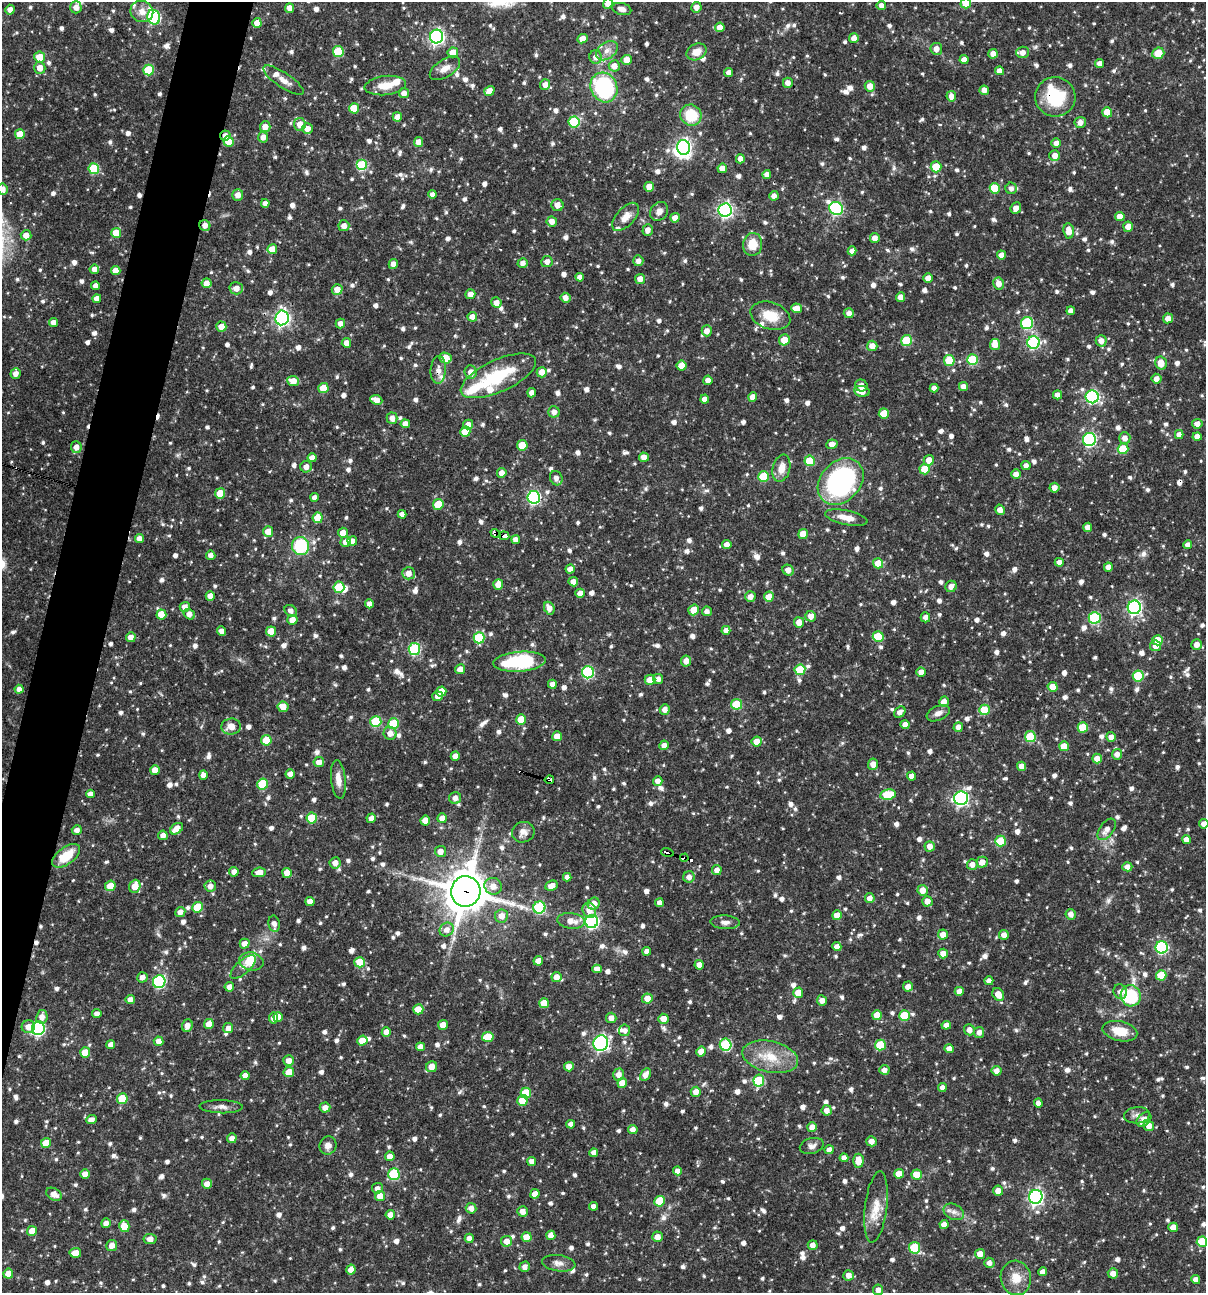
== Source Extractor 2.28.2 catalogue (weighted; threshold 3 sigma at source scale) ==
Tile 7 of 4 x 4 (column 3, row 2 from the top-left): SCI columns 2657-3860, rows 2584-3874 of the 5187 x 5168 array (HDU 1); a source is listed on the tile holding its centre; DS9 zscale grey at full resolution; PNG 1208 x 1295 px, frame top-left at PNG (2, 2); each listed source drawn as its Kron ellipse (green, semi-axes under 4 px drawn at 4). Shown black and unused: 4% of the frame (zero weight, under 3 of 4 exposures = <1% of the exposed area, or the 3 px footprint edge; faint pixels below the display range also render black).
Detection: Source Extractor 2.28.2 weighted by HDU 2 'WHT'; one run over the whole footprint, this tile lists its part. Background 0.0728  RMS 0.0036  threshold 0.016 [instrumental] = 3 sigma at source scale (4.5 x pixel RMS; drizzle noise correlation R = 1.50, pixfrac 1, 0.05/0.05 arcsec/px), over >= 5 px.
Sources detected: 1221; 2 inside a brighter object's white glare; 4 cosmic-ray / hot-pixel residue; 1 long thin detection or spike segment (spike, bleed or trail) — neither listed nor drawn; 21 inside a brighter listed object's ellipse — not listed separately; of the other 1193, all 500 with FLUX_AUTO >= 1.8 (the completeness limit of this list) listed and drawn (693 fainter detections not listed), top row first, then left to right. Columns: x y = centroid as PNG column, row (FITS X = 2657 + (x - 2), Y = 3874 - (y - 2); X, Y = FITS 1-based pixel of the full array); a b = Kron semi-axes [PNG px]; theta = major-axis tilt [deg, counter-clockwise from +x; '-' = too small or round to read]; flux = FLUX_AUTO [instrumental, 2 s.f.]
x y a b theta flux
966 3 5 5 - 9.1
608 4 5 4 - 2.6
881 5 5 4 - 2.1
76 7 6 5 - 2.1
696 7 5 5 - 2.2
290 8 5 4 - 2.6
622 9 10 6 -13 1.8
10 10 5 4 - 2.4
142 11 12 10 -29 3.3
154 17 7 6 - 44
257 23 5 4 - 3.5
720 27 5 4 - 3.6
436 37 7 6 - 87
854 38 5 4 - 2.5
582 39 5 4 - 3
936 49 6 6 - 2.6
607 51 12 8 35 2.6
338 52 5 5 - 15
453 52 5 5 - 4.4
697 52 10 8 26 4
1023 52 6 6 - 2.6
1158 53 6 5 - 8
993 54 5 4 - 2.6
40 57 5 5 - 6.6
596 57 6 6 - 2.3
627 60 5 5 - 3.7
964 60 4 4 - 2.7
1100 63 4 4 - 2.2
614 66 5 5 - 2.9
40 68 6 5 - 3
445 68 17 9 32 3.5
149 70 5 5 - 15
999 71 4 4 - 2.2
729 73 4 4 - 2.1
283 80 24 7 -34 3.3
788 83 5 5 - 2.2
385 85 21 9 7 5.7
545 85 5 5 - 2.4
870 86 5 5 - 3.3
604 87 15 13 -64 39
984 90 5 4 - 2.6
489 91 5 4 - 2.9
404 93 5 5 - 2.4
951 96 5 5 - 2.3
1055 97 20 19 - 18
354 108 5 5 - 8.7
1107 112 5 5 - 6.7
691 115 11 10 - 12
397 117 5 4 - 2.2
574 122 5 5 - 22
1080 123 5 5 - 2.3
300 124 6 6 - 3.7
265 127 5 5 - 2.9
307 129 5 5 - 3.1
20 134 5 5 - 5
225 136 5 5 - 2
263 137 5 5 - 2.4
229 141 5 5 - 6.7
419 142 5 4 - 3.3
1056 143 5 4 - 2.3
683 147 7 6 - 120
1055 155 5 5 - 2.8
740 159 5 4 - 2.1
362 165 5 5 - 24
936 167 5 5 - 7.8
722 168 5 4 - 2.6
94 169 5 5 - 19
767 174 4 4 - 2.1
649 187 5 4 - 3.6
995 188 5 5 - 11
1011 188 5 5 - 1.8
3 189 5 5 - 2.3
433 194 4 4 - 1.9
238 195 6 5 - 2.7
774 196 4 4 - 1.9
265 203 4 4 - 2
557 205 6 6 - 2.7
1016 208 6 5 - 2.6
836 209 7 6 - 48
725 210 7 6 - 90
659 211 10 8 53 2.3
626 217 17 9 47 3.7
1120 217 5 4 - 3.7
675 218 5 4 - 3.3
552 221 5 5 - 2.8
205 225 5 5 - 2.4
344 226 5 5 - 2.5
1128 227 5 5 - 3.6
648 230 6 5 - 2
1069 231 8 5 -84 4.4
116 233 5 5 - 5.9
26 235 5 5 - 3.2
875 238 5 5 - 2.7
753 244 11 9 82 7
272 249 5 5 - 5.9
852 251 4 4 - 2
1001 255 4 4 - 2.4
638 261 5 5 - 1.9
547 262 5 5 - 2.3
523 263 5 5 - 2
393 264 5 4 - 2.2
94 269 5 4 - 2.3
116 270 5 4 - 3.5
580 277 4 4 - 2.2
928 278 5 4 - 2.7
640 279 5 5 - 2.9
206 283 5 5 - 3.1
999 284 6 5 - 2.9
95 286 4 4 - 2.2
236 288 6 6 - 3
337 289 5 5 - 3.1
470 294 5 5 - 2.4
901 297 5 4 - 2.6
565 298 5 5 - 2.3
97 299 4 4 - 2.7
496 303 5 5 - 2.5
797 308 5 4 - 3.7
1071 311 4 4 - 2
849 313 5 5 - 2
770 316 20 13 -18 8.1
472 317 5 4 - 2.5
282 318 7 6 - 100
1168 318 5 5 - 3
53 322 4 4 - 2.1
1027 323 6 6 - 29
340 324 5 4 - 2.2
221 327 5 5 - 3.7
707 331 5 5 - 2.7
784 340 6 5 - 5
906 341 5 5 - 15
1101 341 5 5 - 2.6
1033 342 6 6 - 44
346 343 5 5 - 2.7
995 345 5 5 - 3.3
872 346 5 5 - 3.4
445 358 6 5 - 7.7
949 360 5 5 - 13
972 360 5 5 - 18
1161 363 6 5 - 5.5
681 366 5 5 - 5.2
438 370 14 7 86 2.6
471 372 7 6 - 2.7
542 372 5 5 - 2.7
16 374 5 5 - 2.3
498 376 41 16 24 21
1157 379 5 5 - 2.4
708 380 4 4 - 2.2
293 381 6 5 - 4.2
861 386 6 6 - 2
963 387 4 4 - 2.4
323 388 5 5 - 7.9
934 388 4 4 - 2.1
862 391 8 5 -9 4.6
531 393 5 4 - 1.8
1057 395 4 4 - 2.1
753 397 5 4 - 3.9
1092 397 6 6 - 56
705 399 4 4 - 2.5
376 400 6 4 -24 3.2
554 412 6 5 - 2.3
884 414 5 5 - 7.8
392 418 5 5 - 2.5
405 424 4 4 - 2.7
1197 424 5 5 - 2.1
468 425 5 5 - 2.4
465 432 5 5 - 7.2
1179 434 4 4 - 2
1197 437 4 4 - 2.5
1125 438 6 5 - 2.3
1089 439 6 6 - 54
832 444 6 4 8 2.6
522 445 5 5 - 9
76 447 6 5 - 2.5
1123 449 5 5 - 12
644 457 5 4 - 2.6
312 458 4 4 - 2.3
929 460 5 5 - 3.7
810 461 5 5 - 12
1026 465 4 4 - 2
306 467 6 5 - 2.3
781 468 14 8 76 4.2
925 469 5 5 - 7.2
502 473 5 4 - 2.6
1016 474 5 4 - 2.3
763 477 5 5 - 13
556 478 7 6 - 2
841 482 26 20 47 69
1054 488 5 5 - 2.4
220 493 5 5 - 7.7
315 497 4 4 - 1.8
534 497 6 6 - 62
438 504 5 5 - 7.7
1000 510 5 5 - 2.6
402 514 4 4 - 2.1
318 518 5 5 - 7.1
846 518 21 7 -12 4.3
1088 527 5 4 - 2.8
268 532 5 5 - 5.6
343 533 5 5 - 3.1
495 534 5 3 - 2.4
803 534 5 5 - 5.4
504 536 5 3 - 3.9
139 538 4 4 - 2.4
516 539 4 4 - 2.2
352 541 5 4 - 2.5
346 542 5 5 - 3.1
727 545 4 4 - 2.5
1188 545 4 4 - 2.1
301 546 9 8 - 21
211 555 5 4 - 1.9
1059 562 4 4 - 2.2
878 563 5 5 - 6.2
1108 567 4 4 - 2.5
570 569 4 4 - 2.8
788 570 6 5 - 2.5
408 573 6 6 - 3
573 582 5 4 - 2.2
498 584 5 5 - 3.4
951 586 6 5 - 2.1
339 587 5 5 - 10
580 593 5 4 - 2.7
210 596 4 4 - 2.7
750 596 5 5 - 2.6
769 597 5 5 - 4.5
369 604 4 4 - 2.2
185 607 5 5 - 2.3
1134 607 7 6 - 87
549 608 7 5 -64 2.6
694 610 5 5 - 5.1
291 611 6 5 - 1.9
707 611 5 5 - 1.9
161 614 5 5 - 6.9
189 614 6 5 - 2.5
811 616 5 5 - 2.5
925 617 5 5 - 1.9
1095 618 6 6 - 26
292 620 5 5 - 3.2
799 622 5 5 - 3.5
726 630 4 4 - 2
221 631 5 4 - 2.3
271 631 5 5 - 6.9
878 636 5 5 - 11
131 637 5 5 - 2.6
479 638 6 5 - 18
1158 640 5 5 - 6.9
1197 645 5 5 - 2.5
1156 646 5 5 - 2.5
414 649 6 5 - 34
686 661 5 5 - 2.5
519 662 26 10 4 30
460 669 5 5 - 3
800 670 5 5 - 11
588 672 6 6 - 36
921 672 4 4 - 2.8
1138 676 5 5 - 16
658 679 5 5 - 1.8
650 680 5 5 - 4.1
552 684 4 4 - 2.3
1053 687 5 5 - 4.4
19 689 4 4 - 2.4
441 691 5 5 - 6.2
438 696 5 5 - 2.1
944 702 5 4 - 2.6
736 704 5 5 - 15
283 707 5 5 - 3.8
665 709 5 5 - 2.5
984 710 5 5 - 11
900 712 6 5 - 2
938 713 12 7 23 2.1
521 720 5 5 - 6.1
376 722 5 5 - 19
394 724 5 5 - 16
905 725 4 4 - 2.6
231 726 10 8 6 3.3
958 727 5 5 - 2.6
1083 727 5 5 - 8.7
390 733 6 6 - 2.7
557 736 5 5 - 4.3
1030 737 5 5 - 16
1111 737 5 5 - 2.3
266 740 5 5 - 8.9
757 742 5 5 - 5.3
664 745 5 4 - 2.2
1064 746 5 5 - 5.1
1117 754 5 5 - 2.2
455 756 5 4 - 2.4
1097 759 5 5 - 3.1
319 762 5 5 - 2.7
873 764 6 5 - 2.9
1022 766 5 4 - 2.7
155 770 5 5 - 4.3
290 774 4 4 - 2.5
203 775 4 4 - 2
912 776 4 4 - 2.4
338 779 19 7 -84 3.8
549 780 5 4 - 2.7
658 781 5 4 - 2.2
263 784 5 5 - 18
90 794 4 4 - 2
888 795 8 5 9 12
455 798 6 6 - 2.4
961 798 7 7 - 78
312 818 5 5 - 12
371 818 5 4 - 2.1
442 818 5 5 - 2.6
425 820 5 5 - 5
1204 824 5 4 - 2.3
177 829 7 5 37 4.6
1107 829 12 7 54 2.6
77 830 5 4 - 1.9
523 832 11 10 - 2.2
163 835 5 4 - 2.5
1187 839 4 4 - 2.4
1001 841 5 5 - 13
930 846 5 5 - 2.9
440 851 5 5 - 3
667 852 6 3 -15 46
66 856 16 8 36 9.8
684 858 4 3 - 27
982 862 5 5 - 3
335 863 5 5 - 2.7
972 864 5 5 - 2.3
1127 867 5 4 - 2.3
717 870 5 5 - 2.4
234 872 5 4 - 2.1
259 872 7 5 6 2.7
287 873 5 5 - 3.2
567 877 4 4 - 2.1
689 877 6 5 - 1.9
110 886 5 5 - 4.5
135 886 6 5 - 4.8
210 886 6 5 - 2.3
493 886 9 8 - 3
551 886 6 4 25 2.9
923 890 5 5 - 3.6
466 891 15 14 - 1100
870 898 5 5 - 2.3
310 901 4 4 - 2.4
927 901 5 5 - 2.8
659 903 4 4 - 2
594 904 6 5 - 3.6
198 907 5 5 - 11
539 907 6 6 - 28
589 910 8 6 -65 3.2
180 912 5 5 - 2.3
1071 914 5 5 - 2.2
837 915 5 5 - 3.6
501 916 6 6 - 3.2
571 921 14 8 -7 3.8
592 921 6 6 - 67
725 922 14 7 -3 1.9
274 924 8 5 -80 2.1
447 930 7 6 - 2.5
943 935 5 5 - 3.7
1004 935 5 5 - 2.2
245 944 5 5 - 2.6
837 947 4 4 - 2.6
1162 947 6 6 - 43
647 951 4 4 - 1.9
943 954 5 5 - 3.3
251 961 12 9 -13 6.2
538 961 5 4 - 3.6
360 962 5 5 - 8.5
699 965 5 4 - 2.6
243 967 16 6 42 1.8
597 969 5 4 - 2.4
1161 975 5 5 - 9.9
142 977 5 5 - 2
556 977 5 5 - 3.1
989 981 4 4 - 1.9
159 982 6 6 - 41
229 987 5 4 - 2.3
908 987 5 5 - 2.2
959 991 4 4 - 2.9
1120 992 7 6 - 2
798 993 5 5 - 4.6
998 994 7 5 -60 4.4
1131 996 11 10 - 25
647 998 5 5 - 3.7
130 999 5 4 - 2.1
822 1000 5 5 - 2.3
544 1003 5 5 - 5.1
418 1009 5 5 - 6.1
97 1014 4 4 - 2.1
877 1015 5 5 - 6.7
904 1016 5 5 - 13
42 1017 7 5 82 2.7
278 1017 5 4 - 3.2
274 1018 5 4 - 2.5
611 1018 5 5 - 2.4
663 1019 5 5 - 3.7
209 1024 5 4 - 3.7
443 1025 5 4 - 4.4
946 1025 4 4 - 2.4
187 1026 6 5 - 2.9
28 1027 6 6 - 3.1
38 1028 7 6 - 52
228 1028 5 5 - 2.3
625 1030 6 5 - 1.8
969 1030 5 5 - 2.4
1120 1031 18 9 -13 7.7
386 1032 5 4 - 2.9
979 1032 5 5 - 2
488 1037 6 5 - 9.1
159 1041 5 5 - 2.5
362 1041 5 5 - 4.4
601 1043 8 7 - 82
111 1045 4 4 - 2.1
726 1045 6 5 - 28
880 1045 5 5 - 11
420 1047 4 4 - 2.2
949 1049 5 4 - 2.8
701 1052 5 5 - 4.8
85 1053 5 5 - 6.4
770 1057 28 15 -12 10
289 1061 5 5 - 2.8
431 1067 5 5 - 4
569 1067 5 4 - 2.7
884 1070 5 4 - 2.3
997 1071 5 5 - 2.4
289 1072 5 5 - 5.2
245 1075 4 4 - 2.2
619 1075 6 5 - 2.8
645 1075 7 5 59 2.6
759 1080 6 5 - 18
622 1083 5 4 - 3.9
942 1088 4 4 - 2.2
696 1092 5 5 - 2.7
526 1093 5 5 - 12
122 1099 5 5 - 12
522 1100 5 5 - 6.9
1038 1103 4 4 - 2.2
221 1107 21 6 -1 2.2
325 1108 5 5 - 2.4
827 1110 5 5 - 2.5
1137 1115 13 8 5 2
1144 1119 8 6 42 3.1
92 1120 5 4 - 2
571 1124 4 4 - 2
1149 1126 5 5 - 2.7
812 1127 5 4 - 2.6
633 1129 5 4 - 2.2
232 1138 5 5 - 2.2
871 1141 5 5 - 2.3
46 1143 5 5 - 7.5
328 1145 9 8 - 2.3
812 1146 12 8 15 1.9
829 1150 4 4 - 2.5
594 1153 4 4 - 2.2
390 1156 5 4 - 2.3
844 1158 4 4 - 2.2
532 1161 4 4 - 2.2
858 1161 7 5 88 4.8
677 1171 4 4 - 2.2
85 1174 5 4 - 2.4
394 1174 6 5 - 25
899 1174 5 4 - 4.2
917 1175 5 5 - 7.2
207 1184 5 5 - 2.4
377 1188 5 5 - 1.9
998 1191 5 5 - 2.5
54 1194 8 6 -28 3.1
535 1194 5 4 - 3.5
380 1196 5 5 - 3.7
1036 1197 7 6 - 99
660 1201 5 5 - 11
594 1206 4 4 - 2
876 1207 36 11 83 7
471 1208 5 5 - 2.3
522 1211 5 5 - 2.5
954 1212 11 7 -25 1.9
390 1215 5 5 - 2.5
106 1223 5 5 - 2.1
944 1224 4 4 - 2.6
124 1226 6 5 - 7.5
1173 1227 5 5 - 3.5
32 1231 5 5 - 4.8
551 1235 5 4 - 2.9
527 1237 5 5 - 5.9
657 1237 5 5 - 2.8
469 1238 4 4 - 2.2
150 1239 6 5 - 2.4
507 1241 5 5 - 2.9
1202 1242 5 5 - 12
112 1245 5 5 - 2.4
813 1245 5 5 - 2.2
915 1248 6 5 - 19
75 1253 6 5 - 4.8
980 1254 5 5 - 3
559 1263 17 8 -8 2.4
989 1263 5 5 - 2
525 1267 5 5 - 1.9
351 1270 5 4 - 3.6
1043 1272 4 4 - 2.3
1113 1273 5 5 - 2.4
8 1274 5 5 - 4.4
848 1275 5 5 - 2.5
1016 1278 17 15 -76 6
1196 1279 4 4 - 2.1
878 1290 5 5 - 2.3
Overlapping masked pixels (flux is a lower limit): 11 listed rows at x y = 966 3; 1055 97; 225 136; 205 225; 438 370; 495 534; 504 536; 549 780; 667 852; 684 858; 466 891
Isophote crosses this tile's border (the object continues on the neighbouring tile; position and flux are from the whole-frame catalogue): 5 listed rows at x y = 966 3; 608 4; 3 189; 1204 824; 1202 1242